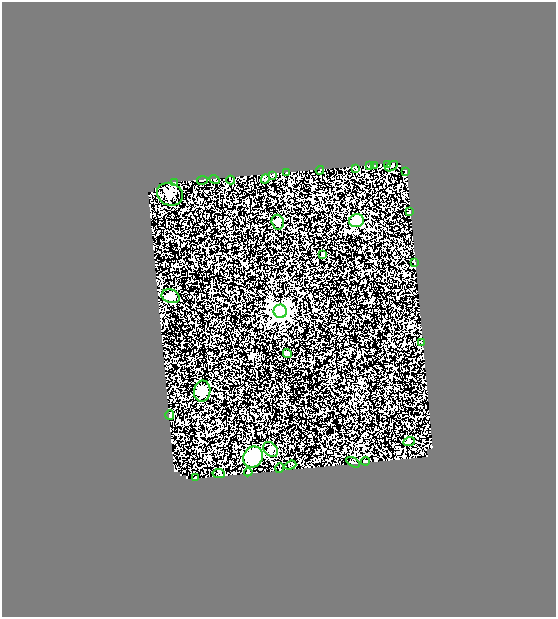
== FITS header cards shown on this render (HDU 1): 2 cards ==
NAXIS1  =                  554
NAXIS2  =                  615

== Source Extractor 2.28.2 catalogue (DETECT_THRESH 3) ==
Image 554 x 615 px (HDU 1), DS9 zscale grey, 1 PNG px = 1 image px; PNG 558 x 619 px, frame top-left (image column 1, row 615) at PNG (2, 2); each listed source drawn as its Kron ellipse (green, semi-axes under 4 px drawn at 4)
Background 0.479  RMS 0.14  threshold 0.433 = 3 sigma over >= 5 px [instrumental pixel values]
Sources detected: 36; all 36 listed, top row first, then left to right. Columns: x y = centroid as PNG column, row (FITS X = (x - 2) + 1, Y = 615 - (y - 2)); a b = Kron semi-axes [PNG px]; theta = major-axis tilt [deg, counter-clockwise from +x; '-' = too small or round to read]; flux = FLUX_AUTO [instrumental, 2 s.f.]
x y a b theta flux
388 165 3 2 - 8.9
370 166 3 3 - 9.9
375 166 3 2 - 8.8
391 166 7 3 32 16
356 169 4 2 - 7.8
320 170 4 2 - 8.3
405 171 4 2 - 6.5
286 173 3 2 - 6.8
273 175 4 2 - 7.2
265 179 4 2 - 11
202 180 5 2 - 8.1
215 180 5 3 - 38
231 180 4 2 - 5.8
175 183 3 2 - 5.9
170 194 13 11 -24 56
409 212 3 2 - 5
356 221 7 6 - 110
278 222 7 6 - 28
323 254 4 4 - 11
414 263 4 2 - 8.4
171 296 9 6 -20 28
280 311 7 6 - 2200
422 343 4 2 - 4.7
287 353 4 3 - 14
202 391 10 8 82 69
170 415 5 2 - 8
409 442 6 3 21 9.7
271 449 8 6 -46 27
253 457 11 9 59 300
366 461 4 2 - 8.1
353 462 7 2 -30 6.7
290 465 6 3 19 14
280 468 5 2 - 6.8
248 472 4 3 - 12
219 473 6 4 -7 14
196 477 3 2 - 8.3